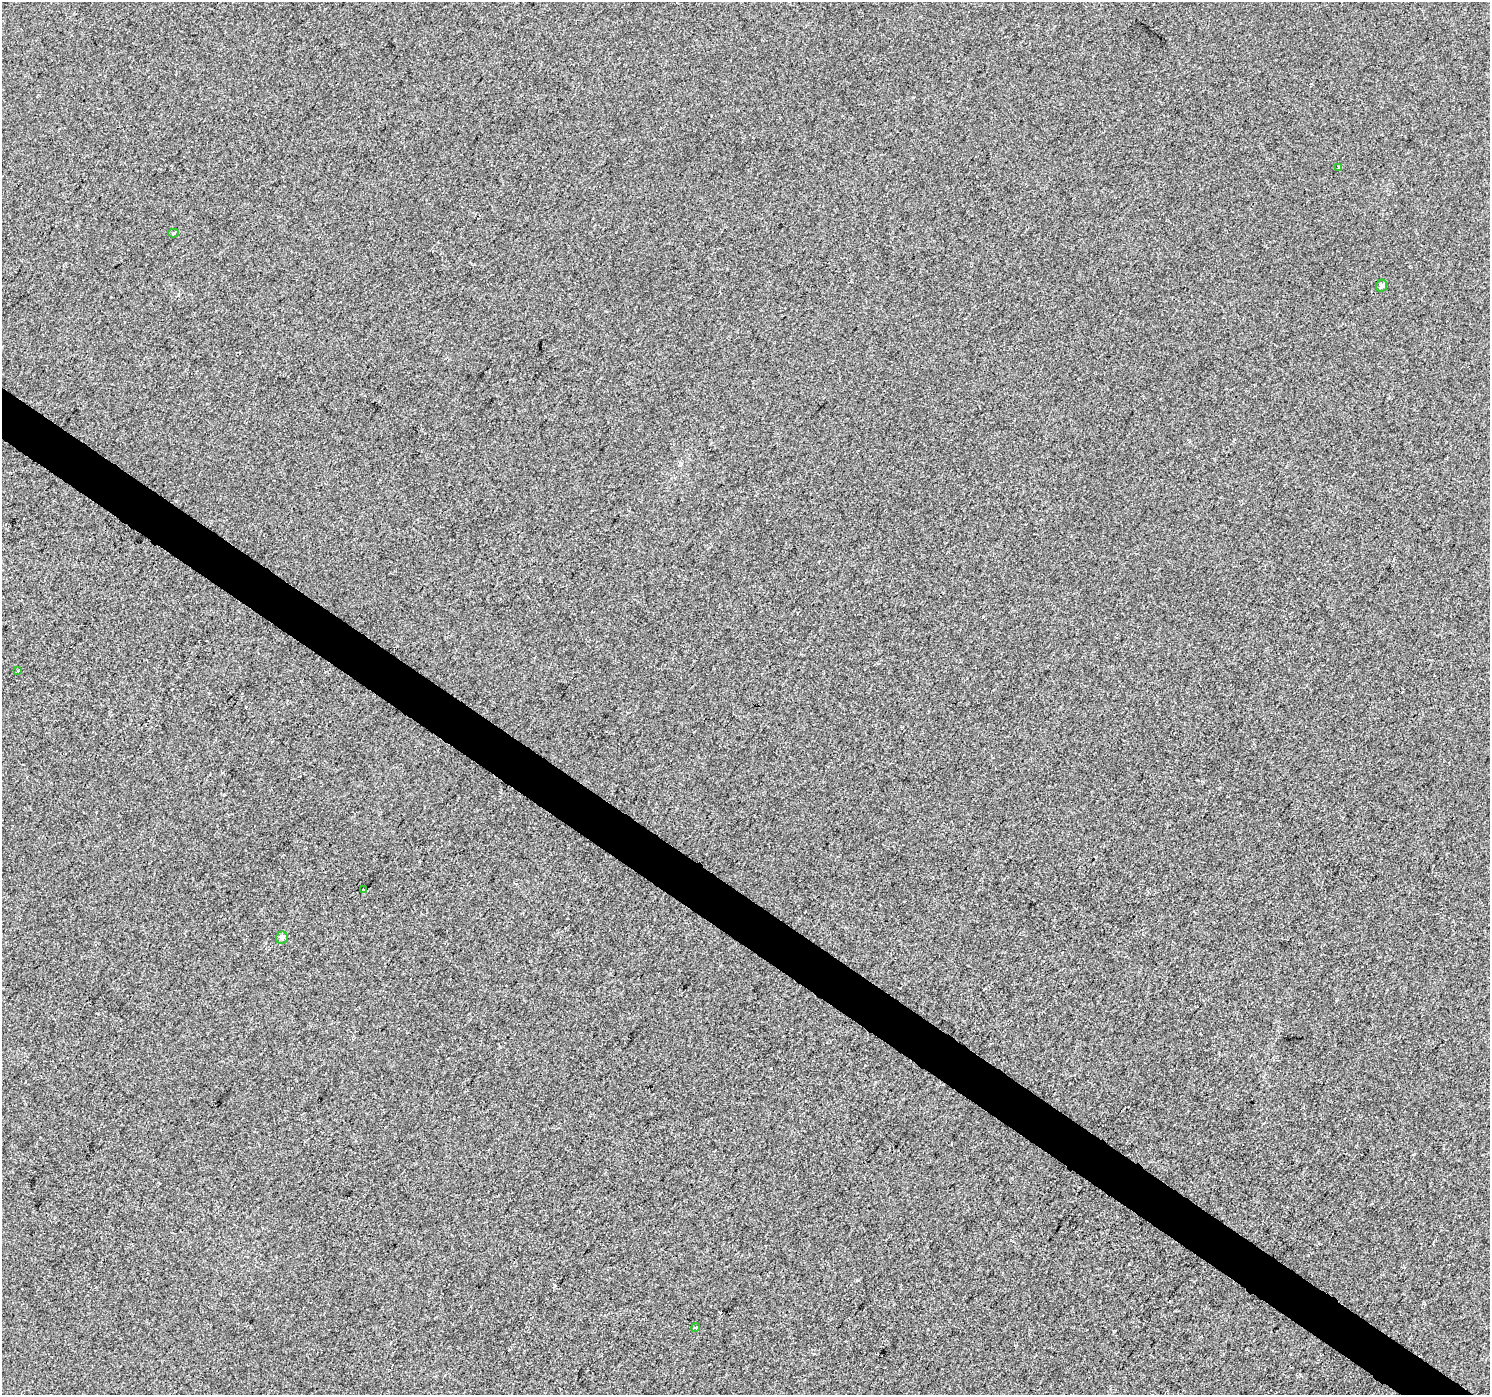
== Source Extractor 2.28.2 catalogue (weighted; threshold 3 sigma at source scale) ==
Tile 6 of 4 x 4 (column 2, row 2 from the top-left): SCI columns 1494-2981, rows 3036-4428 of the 5957 x 6003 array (HDU 1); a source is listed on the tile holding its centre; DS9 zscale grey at full resolution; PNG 1492 x 1397 px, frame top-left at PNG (2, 2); each listed source drawn as its Kron ellipse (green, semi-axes under 4 px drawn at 4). Shown black and unused: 3% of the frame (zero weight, under 2 of 3 exposures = <1% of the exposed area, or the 3 px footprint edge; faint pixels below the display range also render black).
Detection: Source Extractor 2.28.2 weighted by HDU 2 'WHT'; one run over the whole footprint, this tile lists its part. Background 8.40e-04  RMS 0.0058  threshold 0.026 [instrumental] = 3 sigma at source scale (4.5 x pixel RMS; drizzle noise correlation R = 1.50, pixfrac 1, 0.0396/0.0396 arcsec/px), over >= 5 px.
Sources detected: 8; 1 cosmic-ray / hot-pixel residue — neither listed nor drawn; the other 7 listed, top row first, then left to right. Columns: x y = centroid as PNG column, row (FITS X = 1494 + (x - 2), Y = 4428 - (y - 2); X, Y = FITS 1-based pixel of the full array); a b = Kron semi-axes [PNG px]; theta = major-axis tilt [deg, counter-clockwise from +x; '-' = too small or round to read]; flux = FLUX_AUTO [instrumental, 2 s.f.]
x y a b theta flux
1339 168 3 3 - 1.3
174 233 5 4 - 1
1381 286 6 5 - 1.5
18 671 3 3 - 1.7
363 890 3 3 - 2.5
282 938 6 5 - 1.1
695 1328 4 3 - 1.2